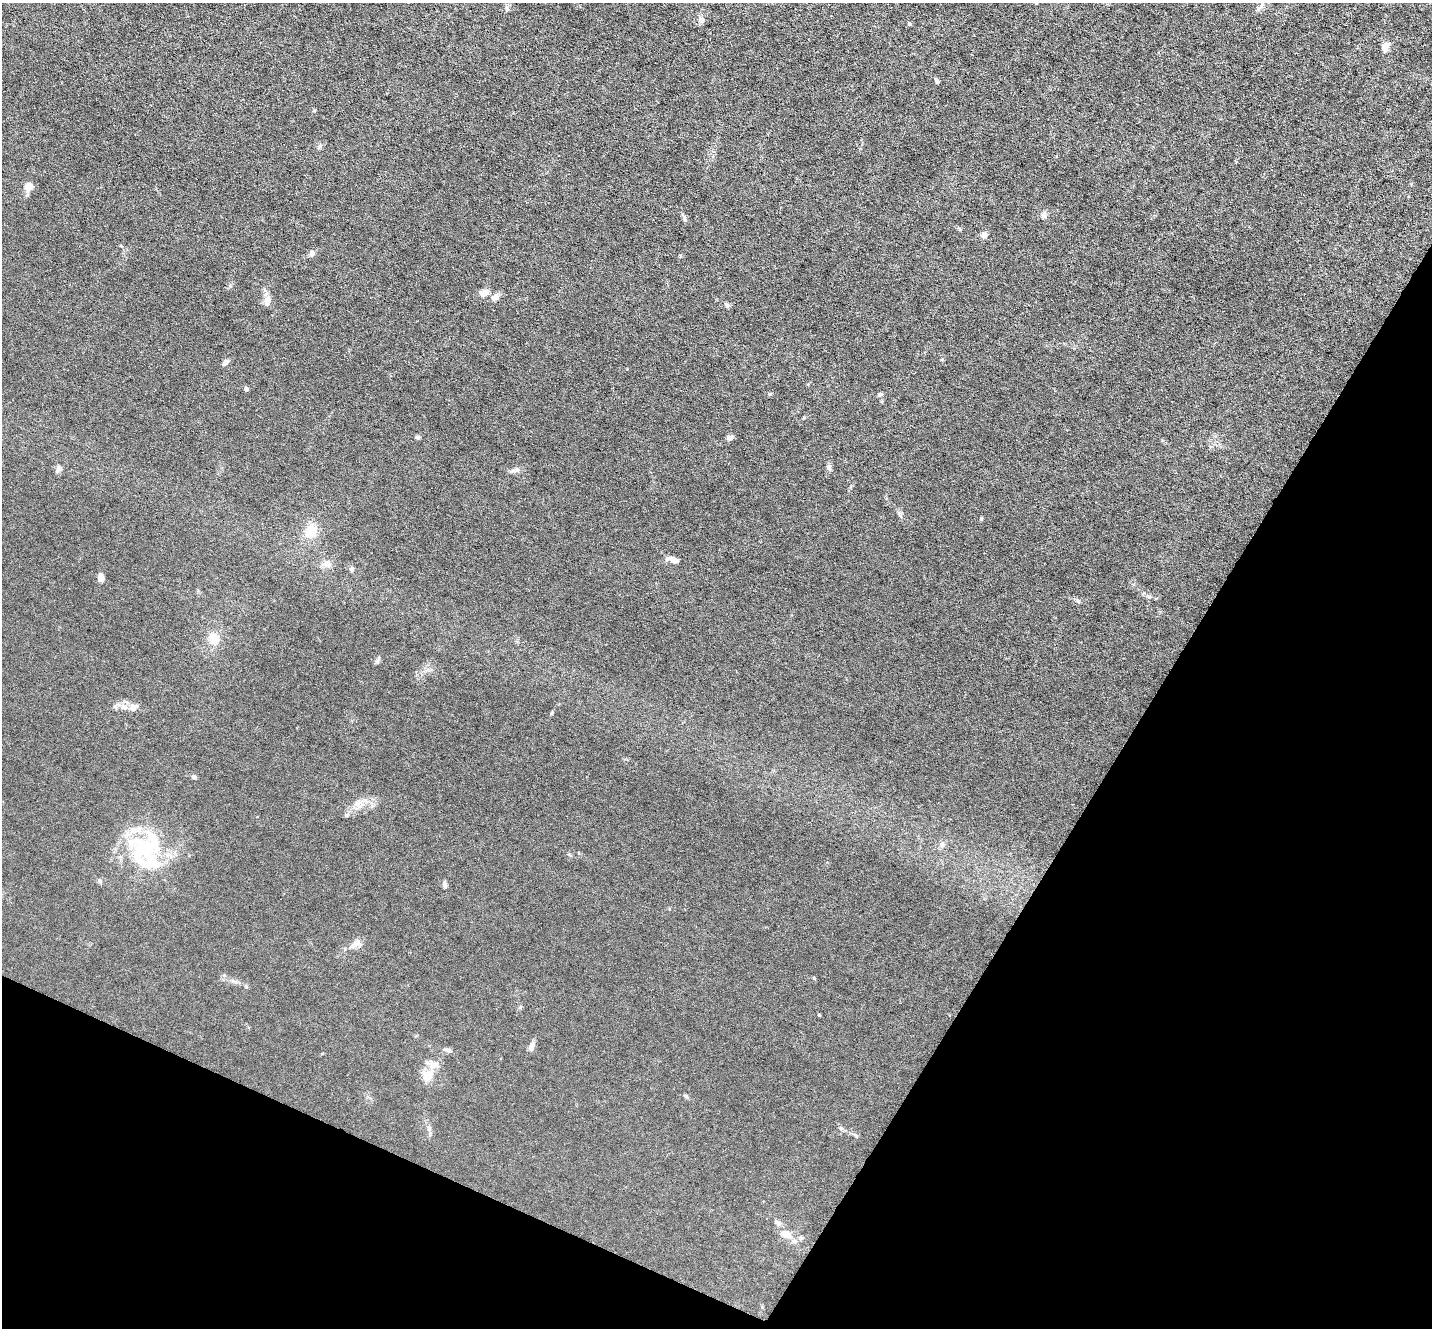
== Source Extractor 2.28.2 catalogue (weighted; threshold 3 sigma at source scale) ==
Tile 15 of 4 x 4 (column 3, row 4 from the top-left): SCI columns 2859-4288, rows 281-1606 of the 5717 x 5729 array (HDU 1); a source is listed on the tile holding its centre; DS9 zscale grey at full resolution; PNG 1434 x 1330 px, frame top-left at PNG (2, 3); no overlay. Shown black and unused: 26% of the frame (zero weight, under 3 of 6 exposures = <1% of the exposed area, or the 3 px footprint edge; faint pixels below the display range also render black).
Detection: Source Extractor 2.28.2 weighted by HDU 2 'WHT'; one run over the whole footprint, this tile lists its part. Background 0.0113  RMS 0.0037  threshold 0.015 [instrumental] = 3 sigma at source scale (4.09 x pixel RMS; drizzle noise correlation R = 1.36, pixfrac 0.8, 0.05/0.05 arcsec/px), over >= 5 px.
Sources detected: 53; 2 inside a brighter object's white glare — not listed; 5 inside a brighter listed object's ellipse — not listed separately; the other 46 listed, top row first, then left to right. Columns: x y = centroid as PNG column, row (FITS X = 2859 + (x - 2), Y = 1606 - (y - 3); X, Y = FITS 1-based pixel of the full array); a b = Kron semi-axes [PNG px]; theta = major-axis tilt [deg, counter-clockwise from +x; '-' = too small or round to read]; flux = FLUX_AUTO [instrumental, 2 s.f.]
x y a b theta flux
1259 8 12 4 42 1.1
507 9 6 5 - 0.6
701 20 8 7 - 1.4
909 24 5 4 - 0.54
1385 47 12 8 78 2.3
937 82 7 4 -40 0.52
28 187 12 9 66 2.7
1043 215 10 6 65 0.94
685 219 7 5 -68 0.69
984 235 5 4 - 3.1
312 253 7 6 - 1.5
484 293 11 7 24 2.7
495 297 11 7 26 1.6
267 301 11 7 81 2.4
727 305 7 5 -45 0.61
226 362 11 5 39 0.91
246 389 4 4 - 1.1
880 394 6 5 - 0.53
418 437 5 5 - 0.62
730 438 8 5 14 1.2
829 467 8 7 - 0.88
58 469 11 4 67 0.82
516 470 11 6 18 1.3
311 531 17 13 69 6
674 560 13 6 -18 2.4
327 564 9 8 - 2.3
101 578 6 5 - 3.3
1078 601 6 5 - 0.58
213 639 14 12 -74 4.2
378 660 10 3 75 0.58
124 707 10 8 -12 1.9
194 777 4 4 - 1.4
358 803 12 8 51 2.3
942 845 8 7 - 1.2
144 849 37 27 22 26
100 881 6 4 -89 0.49
445 885 7 5 -82 0.93
354 945 16 7 38 2.2
819 1015 4 3 - 0.28
531 1047 11 6 70 1.7
428 1075 17 12 44 4.2
686 1096 7 4 -53 0.53
841 1128 7 5 -44 0.65
778 1223 8 7 - 0.9
786 1234 13 8 -12 3.5
800 1238 7 5 15 0.76
Unlisted compact peaks at least as high as the median listed source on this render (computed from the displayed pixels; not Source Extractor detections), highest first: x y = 770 394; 981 518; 1149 597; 814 978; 320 146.